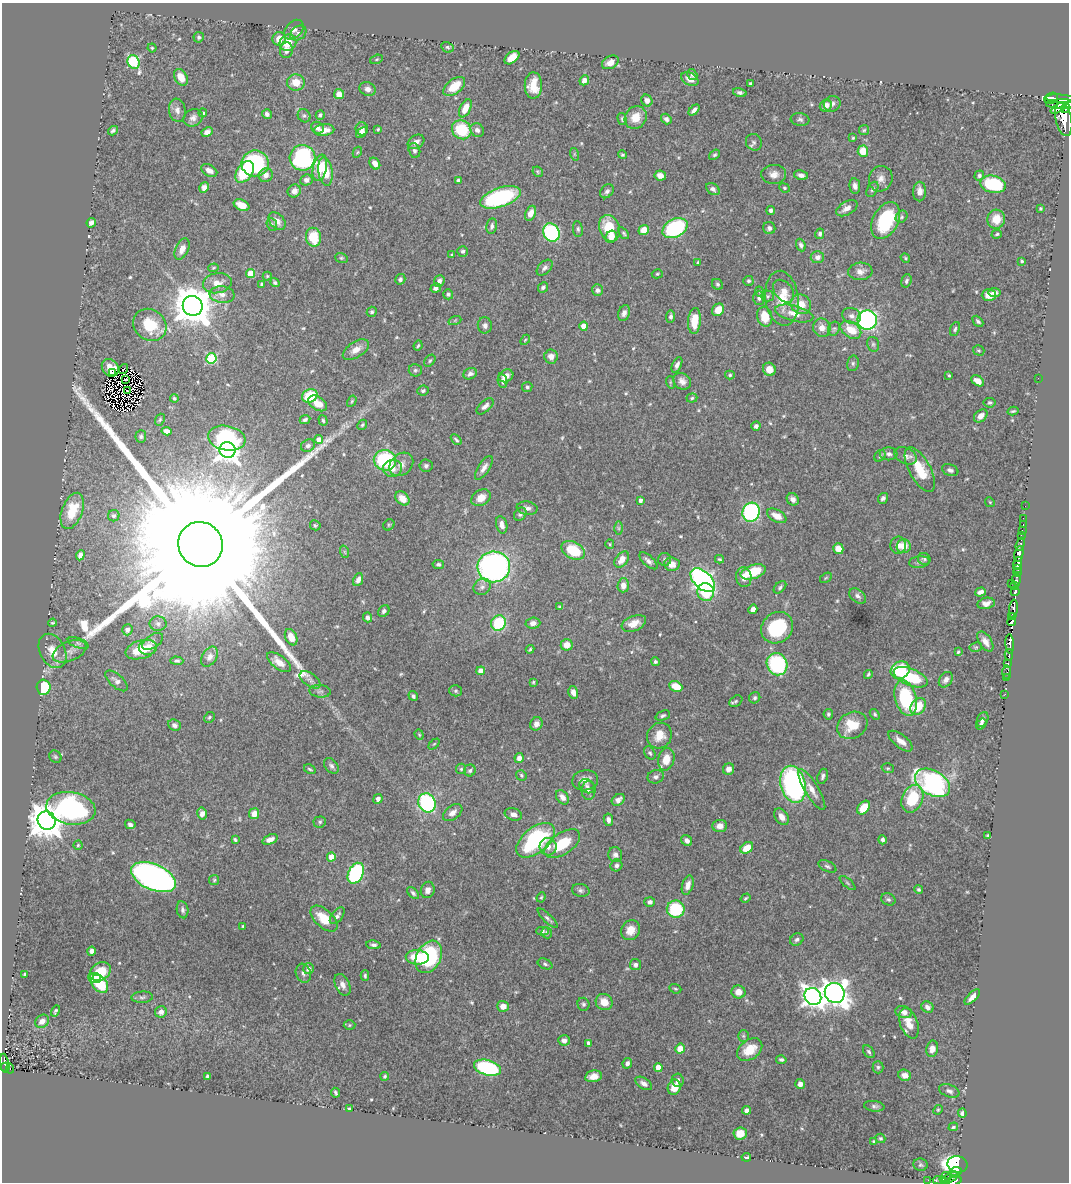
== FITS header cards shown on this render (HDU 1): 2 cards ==
NAXIS1  =                 1067
NAXIS2  =                 1180

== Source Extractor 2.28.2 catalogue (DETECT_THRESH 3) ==
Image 1067 x 1180 px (HDU 1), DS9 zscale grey, 1 PNG px = 1 image px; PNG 1071 x 1184 px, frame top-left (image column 1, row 1180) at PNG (2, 3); each listed source drawn as its Kron ellipse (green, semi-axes under 4 px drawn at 4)
Background 0.626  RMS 0.015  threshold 0.0443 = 3 sigma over >= 5 px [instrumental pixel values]
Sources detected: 587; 8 with non-positive FLUX_AUTO (blend fragments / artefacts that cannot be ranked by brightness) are neither listed nor drawn; of the other 579, the 500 brightest by FLUX_AUTO listed and drawn (79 fainter detections omitted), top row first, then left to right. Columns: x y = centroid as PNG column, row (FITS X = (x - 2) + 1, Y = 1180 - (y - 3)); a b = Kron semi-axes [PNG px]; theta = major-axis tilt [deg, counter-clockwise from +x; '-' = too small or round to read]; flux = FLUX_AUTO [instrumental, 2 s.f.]
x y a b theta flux
294 30 11 8 46 5.3
298 33 9 6 37 3.2
199 37 5 5 - 2
279 39 6 6 - 13
288 43 8 8 - 16
447 47 6 5 - 1.9
152 48 4 4 - 1.3
286 50 8 6 82 5.1
512 58 8 5 37 13
376 59 6 4 20 1.4
134 62 7 5 -64 110
610 62 9 6 29 7.7
692 75 6 4 -58 2.5
181 77 9 6 -59 13
690 79 9 6 -27 7
584 80 5 4 - 7.3
296 82 9 8 - 14
750 83 3 3 - 1.4
454 86 12 7 38 22
533 86 13 8 -90 18
367 89 8 6 -19 4.6
740 92 7 4 -15 2.9
339 94 5 5 - 7.3
1051 98 7 5 24 380
1060 99 15 4 -4 660
647 101 6 5 - 4.8
832 104 8 7 - 4.6
1061 104 15 5 1 670
826 106 6 5 - 6.8
465 108 10 5 64 13
1058 108 8 3 27 270
1066 108 5 4 - 110
177 110 12 8 -82 6
694 110 6 3 48 3.7
203 113 4 4 - 1.8
267 114 5 5 - 3.6
320 115 5 4 - 2.4
304 116 7 6 - 2.4
193 118 10 8 30 5
636 118 12 10 55 15
622 119 6 3 -76 1.5
666 119 5 4 - 3
800 119 9 6 -8 2.8
1064 119 17 8 -78 1600
317 128 6 5 - 4.6
362 129 6 6 - 6.3
378 129 3 3 - 1.2
324 130 10 6 6 10
462 130 10 9 - 41
477 130 7 6 - 4.1
864 130 5 5 - 1.5
113 131 5 4 - 2.3
207 132 6 4 25 5
361 132 6 4 42 4.9
853 138 3 3 - 1.2
416 142 9 6 31 5
754 142 8 8 - 3
414 151 8 5 -75 3
863 151 5 5 - 19
357 152 6 4 60 1.2
574 154 6 4 -72 1.2
622 155 4 4 - 1.3
715 155 6 4 37 1.7
302 158 13 13 - 170
255 163 14 13 - 130
375 164 6 5 - 7.1
320 168 13 7 78 16
209 170 9 5 -28 5.9
245 172 12 7 54 48
325 172 14 7 -82 25
538 172 5 4 - 1.3
774 174 12 9 2 7.2
266 175 7 6 - 6.4
660 175 6 5 - 6.9
801 175 7 4 -12 4.3
979 175 5 4 - 2.3
881 179 13 11 63 8
306 180 6 5 - 3.9
458 181 4 3 - 2.7
993 184 13 8 -12 76
855 186 8 5 -80 4.2
204 187 5 4 - 4.2
784 188 5 4 - 1.4
713 189 7 5 -35 3.3
872 189 8 5 60 2.3
294 191 7 6 - 5
607 191 8 6 46 3.2
920 191 10 6 88 7.6
500 197 21 9 18 110
242 205 8 5 -24 13
847 208 12 6 29 6.6
1040 209 3 3 - 1.4
771 211 4 4 - 2.8
531 213 8 5 66 8.2
902 217 6 5 - 1.9
996 219 9 9 - 17
277 221 10 7 -49 6.9
886 221 20 12 62 68
91 223 5 4 - 4.2
272 224 6 5 - 1.7
492 226 8 5 79 2.8
609 228 14 10 -68 30
675 228 13 9 28 120
769 228 6 6 - 3.8
578 229 8 5 -83 2.1
644 230 5 5 - 13
551 233 9 8 - 110
624 233 7 4 -53 1.7
820 234 5 4 - 2.2
997 234 5 4 - 1.5
313 237 9 7 -79 29
611 237 6 5 - 11
801 245 6 4 -68 3
182 249 11 6 65 7.5
463 251 5 5 - 2.6
452 255 3 3 - 1.3
817 257 6 6 - 5
341 258 6 5 - 1.5
905 258 5 4 - 1.2
1022 261 4 3 - 1.5
698 262 3 3 - 1.3
213 268 5 4 - 1.2
545 268 9 6 45 3.8
860 271 12 8 4 6.6
251 274 5 4 - 26
657 274 5 4 - 1.5
267 276 4 4 - 1.3
400 279 5 5 - 2.3
439 281 6 5 - 4.4
748 281 5 5 - 1.9
906 281 7 5 71 2.2
275 282 5 4 - 2
217 283 14 10 11 12
262 284 4 3 - 1.8
717 284 6 5 - 1.9
543 287 6 4 49 2.5
436 288 5 5 - 3.8
597 290 6 5 - 3
784 291 13 8 -51 8.3
760 292 5 3 - 1.2
995 292 6 4 -5 4.5
448 294 5 5 - 2.1
222 295 12 8 -6 7.2
989 295 7 6 - 10
768 296 6 5 - 2.1
759 298 7 6 - 2.9
782 298 27 16 -82 25
801 304 10 9 - 15
193 306 10 9 - 3200
718 310 7 5 50 13
372 312 5 5 - 2
624 313 8 5 69 4.3
794 314 19 8 -14 12
852 316 9 7 -26 4.5
671 317 6 4 83 2.7
765 317 10 7 -76 17
455 320 6 4 19 1.4
867 320 9 9 - 270
694 321 13 6 86 20
978 321 6 4 -47 2
150 325 17 15 -39 37
485 325 8 7 - 3.7
584 326 4 4 - 14
822 328 9 8 - 8.2
834 329 7 5 67 2.3
955 329 7 4 69 2.1
851 330 11 7 -34 21
525 340 6 3 46 1.2
873 344 7 6 - 2.5
418 346 5 3 - 1.4
356 350 14 8 33 9.9
979 350 6 5 - 1.5
551 356 7 7 - 6
211 358 5 5 - 67
430 361 7 4 51 1.9
853 363 8 6 77 2.2
677 365 8 4 66 3.7
110 368 9 8 - 1.7
123 369 5 2 - 2.4
769 369 7 6 - 8.6
415 370 6 6 - 2.4
113 373 3 2 - 8.5
470 374 7 5 30 3.5
730 375 5 4 - 1.6
949 375 4 3 - 1.2
506 376 8 6 29 8.3
1038 378 2 2 - 1.3
126 379 3 2 - 1.3
503 381 7 4 -81 3.2
682 381 9 7 -36 5.8
978 381 7 5 -33 9.2
670 382 6 4 -72 1.2
527 387 5 5 - 1.9
127 391 2 2 - 1.6
423 391 6 5 - 2.1
310 396 8 6 26 34
174 398 4 4 - 1.7
692 398 5 4 - 1.5
352 401 6 4 60 1.2
318 403 10 6 -32 12
990 403 6 5 - 1.8
485 406 10 5 43 4.4
1013 411 5 3 - 1.5
981 416 8 5 43 7.3
160 420 6 4 68 1.5
305 420 5 4 - 2.4
323 420 6 4 -72 1.7
362 425 5 4 - 1.6
756 426 4 4 - 3.3
166 431 5 4 - 3.9
141 436 6 5 - 2.1
227 438 19 12 -11 90
319 439 4 4 - 7.6
456 440 6 3 -44 1.8
308 446 7 6 - 3.1
228 450 8 7 - 820
889 454 9 6 -1 3.8
880 456 6 5 - 1.7
906 456 12 8 -25 5.5
385 460 11 10 - 80
401 464 13 10 43 7.8
426 466 6 6 - 2.4
392 468 9 8 - 8.9
484 468 14 5 57 5.7
920 469 25 10 -62 31
950 470 8 5 -19 3.4
402 498 8 6 -46 11
481 498 10 7 34 11
883 498 6 5 - 2.6
793 499 6 5 - 5.1
640 500 4 3 - 3.8
990 502 5 4 - 1.2
1025 506 2 2 - 8.7
527 508 10 6 -8 4.3
72 511 19 10 69 24
751 512 9 8 - 180
520 514 7 5 48 2.7
114 516 6 5 - 1.9
777 516 10 6 -28 11
1023 518 2 2 - 7.1
315 525 5 5 - 1.4
389 525 6 5 - 1.5
502 525 8 5 -76 6.1
1023 525 3 2 - 20
619 528 6 4 -89 1.5
1022 531 3 2 - 22
1021 535 2 2 - 9.7
200 544 23 22 - 150000
610 544 5 4 - 1.2
1020 544 7 3 71 59
898 545 8 7 - 5.2
904 546 7 7 - 15
838 549 5 5 - 10
573 550 12 8 -28 40
345 552 6 4 -71 1.4
1019 554 8 4 79 700
80 555 5 4 - 4.5
622 559 9 6 53 9.9
665 559 6 6 - 2.2
719 559 4 3 - 1.3
924 559 6 5 - 2
648 561 11 5 -42 3.9
919 562 10 5 6 3.5
1018 563 6 4 73 260
438 564 6 4 -10 2
672 564 8 7 - 9
494 567 16 15 - 340
1018 568 3 3 - 160
753 572 13 7 19 43
1018 572 4 3 - 180
744 577 10 7 -81 8.9
826 578 6 4 32 1.4
358 580 7 4 66 5.4
703 580 15 8 -43 370
1016 580 6 3 -86 99
1011 583 2 2 - 28
623 585 7 5 87 7.9
1015 586 4 3 - 100
482 587 9 8 - 4.2
780 587 7 4 42 2.3
1015 591 5 3 - 340
706 592 9 8 - 34
980 592 5 4 - 5
858 596 9 6 -37 3.6
986 603 9 5 11 5.4
560 607 4 3 - 1.2
753 609 5 4 - 6.4
1013 609 9 3 85 150
384 611 6 5 - 2.7
367 617 5 4 - 3.9
1011 617 4 3 - 140
1012 622 4 3 - 290
53 623 4 3 - 1.3
498 623 8 7 - 48
533 623 7 5 4 4.3
634 623 13 7 21 9.2
158 624 8 7 - 3.5
777 628 17 14 42 66
127 630 6 5 - 4.2
291 637 8 5 -65 11
153 641 12 6 33 4.3
985 641 11 6 -57 6.4
78 643 11 5 -21 3.2
1010 644 9 3 -87 490
567 645 6 6 - 9.1
148 647 9 7 1 11
976 647 6 4 11 1.4
530 649 4 3 - 1.4
141 650 16 9 16 23
53 651 18 12 -63 16
70 651 18 9 23 9.7
958 652 4 3 - 1.4
1009 655 5 3 - 96
210 657 11 7 58 4.7
177 661 6 4 -1 1.8
279 662 14 6 -36 11
655 662 4 4 - 2.1
1008 663 3 3 - 71
777 664 11 10 - 100
900 670 10 8 35 44
481 671 4 4 - 13
1007 672 7 3 -88 46
868 674 4 3 - 1.5
911 677 18 8 -22 48
1007 677 2 2 - 5.3
310 680 12 6 -35 4.7
946 680 8 6 55 4.9
117 681 14 6 -41 4.6
533 682 4 3 - 1.2
676 686 7 5 -25 20
44 687 7 7 - 39
320 691 11 6 -6 3.5
456 691 6 5 - 1.9
573 692 6 5 - 5.6
1005 694 3 2 - 3.3
413 696 5 4 - 2.4
755 698 6 5 - 2.4
906 698 18 10 -75 67
736 701 7 5 35 1.9
918 706 9 7 53 24
828 714 5 5 - 2.1
875 714 6 4 -50 1.6
663 715 7 4 22 2
209 717 6 5 - 1.7
982 720 8 5 67 3.7
536 724 7 6 - 5.8
981 724 6 4 54 2.7
174 725 6 5 - 3.1
852 725 16 13 29 26
419 735 5 4 - 1.2
659 736 13 12 - 15
901 741 14 6 -38 8
434 744 6 4 44 1.3
650 753 7 5 -60 2
55 757 7 5 -45 1.7
519 758 5 4 - 5
666 759 11 8 78 15
331 766 9 6 -50 3.3
888 768 6 4 -18 1.6
310 769 6 3 -32 1.6
461 769 5 5 - 1.7
728 769 6 5 - 4.5
470 770 6 5 - 2.1
521 775 6 5 - 1.6
823 776 8 5 72 3
656 777 8 6 16 3.1
585 780 13 10 10 9.4
933 783 19 12 -31 210
793 784 19 12 -75 200
587 786 8 6 -36 2.8
588 790 9 7 88 4.2
812 790 23 7 -59 10
562 797 8 5 -52 6.1
378 799 5 4 - 3.3
912 799 14 10 66 39
618 800 7 5 38 4.5
427 803 10 8 -65 130
71 808 25 16 -10 170
864 808 8 5 51 21
202 813 6 4 -78 6.1
453 813 11 7 37 5.9
254 814 5 5 - 8.9
513 814 9 6 -15 5.3
782 817 9 6 -56 7
608 820 6 4 -81 4.4
47 821 9 9 - 2300
320 822 6 5 - 2.1
130 824 5 4 - 3.2
720 826 7 6 - 7.2
988 835 4 3 - 1.2
270 839 8 5 21 7.4
235 840 4 3 - 1.7
536 840 22 12 39 110
883 840 4 4 - 3.2
687 841 6 5 - 4.9
562 844 20 10 34 34
78 845 4 4 - 1.3
548 847 8 8 - 6.3
747 848 7 5 36 18
615 855 7 7 - 4.2
331 857 4 4 - 22
616 865 6 5 - 2.8
827 866 10 5 -27 2.3
356 873 11 7 65 120
153 877 24 13 -24 610
214 880 5 5 - 1.5
847 883 9 3 -40 1.5
688 885 10 5 73 6.6
919 889 4 4 - 1.9
428 890 8 7 - 5.9
581 890 9 6 -13 2.9
413 893 7 4 -47 2.6
541 897 5 4 - 1.2
746 898 5 3 - 1.4
888 899 7 6 - 2.6
650 902 5 5 - 3.3
676 909 9 8 - 59
182 910 9 5 -79 3.1
337 916 10 5 51 3.9
548 918 13 4 -44 2.9
324 919 16 9 -42 21
243 926 3 3 - 1.5
630 930 10 9 - 12
542 931 6 4 0 1.8
547 933 5 5 - 2
797 940 7 5 32 2.9
374 945 7 4 -7 2.6
91 951 4 4 - 3.7
417 957 11 7 -5 28
429 957 17 12 62 110
545 964 8 5 -24 2.1
635 965 5 5 - 3
308 969 5 5 - 4.8
100 971 11 8 30 22
303 973 9 7 -73 3.8
25 974 3 3 - 1.9
365 976 5 3 - 1.7
95 978 6 5 - 11
100 984 10 7 -49 34
342 985 11 7 -64 6.5
675 989 6 4 -20 1.5
738 992 7 6 - 9.6
835 993 10 9 - 970
142 997 11 5 4 2.6
813 997 9 8 - 570
972 997 10 4 45 6.4
604 1002 9 8 - 12
583 1004 6 6 - 2.2
503 1006 5 5 - 9.2
927 1007 6 5 - 4.2
55 1011 6 3 60 1.8
161 1012 6 5 - 4.6
904 1012 8 6 -16 6.3
42 1021 7 6 - 6.8
909 1023 16 8 -70 12
350 1025 6 5 - 1.3
743 1036 6 5 - 1.8
564 1040 6 5 - 4.6
588 1043 4 3 - 2.2
680 1049 5 4 - 15
932 1049 8 6 79 7.5
750 1050 14 9 36 23
869 1052 7 5 -52 2.1
781 1060 5 3 - 2.1
4 1063 9 4 -82 100
627 1063 5 4 - 3.7
5 1067 4 3 - 55
658 1067 4 4 - 14
878 1067 6 5 - 2
487 1068 14 7 -16 130
10 1069 5 3 - 9.9
905 1075 6 5 - 5.7
208 1076 4 3 - 2.2
385 1076 4 4 - 1.5
593 1076 8 5 11 8.8
678 1080 7 6 - 3.9
644 1083 9 5 -33 4.5
800 1084 5 4 - 4.6
674 1087 8 6 71 15
949 1091 10 6 -20 3.8
336 1093 5 3 - 1.9
874 1106 10 5 -8 2.7
349 1109 3 3 - 1.6
747 1110 4 4 - 4.1
938 1110 5 4 - 1.2
962 1113 4 4 - 3
953 1127 5 3 - 1.5
740 1133 6 6 - 13
880 1138 5 4 - 1.5
874 1142 3 3 - 1.8
746 1157 4 3 - 1.7
957 1164 10 8 -13 370
920 1165 7 6 - 1.9
956 1172 6 3 6 130
945 1177 6 3 39 74
950 1178 9 4 29 120
928 1180 2 2 - 5.4
939 1180 6 4 -2 52
945 1181 4 2 - 26
954 1181 7 3 17 200
At the frame edge (FLAGS 8, measured only in part): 3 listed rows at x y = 1066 108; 945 1181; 954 1181
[79 fainter detections neither listed nor drawn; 8 non-positive-flux detections neither listed nor drawn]